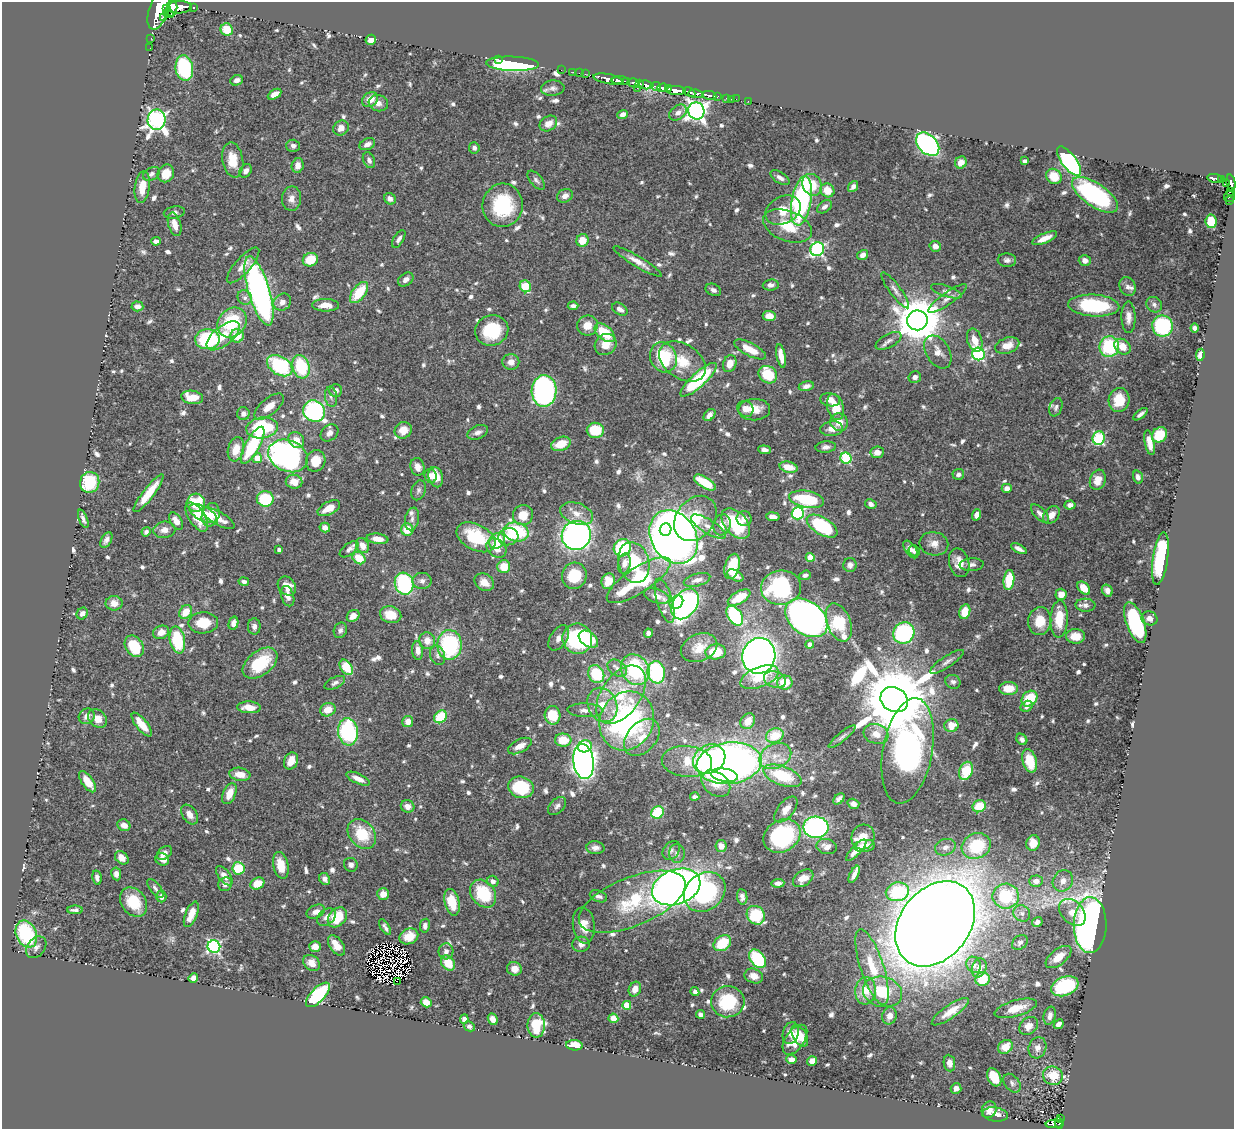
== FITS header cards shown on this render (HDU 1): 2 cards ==
NAXIS1  =                 1232
NAXIS2  =                 1127

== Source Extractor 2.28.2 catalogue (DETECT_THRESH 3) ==
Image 1232 x 1127 px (HDU 1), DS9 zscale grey, 1 PNG px = 1 image px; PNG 1236 x 1131 px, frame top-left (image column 1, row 1127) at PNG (2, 2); each listed source drawn as its Kron ellipse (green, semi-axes under 4 px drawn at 4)
Background 0.489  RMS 0.013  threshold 0.04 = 3 sigma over >= 5 px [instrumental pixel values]
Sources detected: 818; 10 with non-positive FLUX_AUTO (blend fragments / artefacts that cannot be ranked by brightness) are neither listed nor drawn; of the other 808, the 500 brightest by FLUX_AUTO listed and drawn (308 fainter detections omitted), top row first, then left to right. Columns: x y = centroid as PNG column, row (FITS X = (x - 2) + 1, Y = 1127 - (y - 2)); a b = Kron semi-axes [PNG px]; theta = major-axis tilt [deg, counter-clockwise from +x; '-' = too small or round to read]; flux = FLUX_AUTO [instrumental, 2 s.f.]
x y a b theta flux
179 7 12 6 4 1600
193 7 3 3 - 89
166 8 3 3 - 210
172 8 8 5 85 830
159 10 21 9 71 3800
168 14 5 3 - 140
163 17 3 2 - 93
227 29 6 6 - 18
151 38 2 2 - 5.7
371 40 5 5 - 6.7
150 48 2 2 - 4.8
498 59 2 2 - 66
513 64 26 7 -2 170
184 68 13 8 -82 71
561 70 2 2 - 8.3
573 72 2 2 - 6
579 73 2 2 - 7.5
585 74 2 2 - 12
608 79 15 5 -10 960
237 80 6 5 - 4.1
620 81 8 3 -2 600
626 81 3 2 - 140
634 83 6 3 -13 52
639 84 3 3 - 57
646 85 8 4 -6 450
656 86 5 3 - 250
553 88 12 7 4 3.9
637 88 2 2 - 32
663 88 5 4 - 260
668 88 4 3 - 110
676 91 10 4 -2 1200
689 92 6 3 -29 190
275 94 7 4 30 8.9
696 94 8 4 -5 710
709 95 7 3 -10 120
717 96 3 3 - 100
727 98 3 3 - 27
370 99 8 6 42 11
731 99 2 2 - 5.6
736 99 2 2 - 4.7
748 101 3 2 - 4.5
378 103 10 8 -16 6.3
696 111 8 8 - 510
678 113 9 7 35 5
623 114 5 4 - 4.3
157 120 10 9 - 380
548 123 9 7 33 8.1
341 128 8 7 - 7.3
367 144 8 5 21 5
928 144 14 9 -45 240
293 146 6 6 - 3.4
474 148 5 5 - 3.8
233 160 18 10 -80 19
369 160 8 5 -65 3.6
1025 161 4 4 - 3.4
1069 161 17 7 -53 190
961 162 6 5 - 6.9
298 165 7 6 - 7.2
246 171 7 5 55 4.8
166 173 9 8 - 15
151 174 9 6 28 3.5
1054 176 8 7 - 18
780 178 11 5 -33 4.6
1215 178 8 3 -7 110
536 180 11 6 -49 3.3
1221 180 4 3 - 82
1231 183 8 4 -79 310
1226 184 3 3 - 70
812 185 11 9 -63 24
142 187 16 7 82 14
853 187 6 4 51 3
827 190 7 6 - 17
1230 192 4 3 - 24
1095 195 27 11 -34 150
565 196 8 6 27 5.5
1229 196 5 5 - 30
291 199 12 9 88 7.3
390 199 6 5 - 4.6
1229 200 3 3 - 19
801 201 25 9 80 160
503 205 22 20 84 67
824 207 8 5 37 3.5
783 210 18 13 28 19
174 212 10 6 10 3.3
1211 221 7 5 -82 26
175 224 12 6 -73 9
787 226 25 15 -21 29
1045 238 13 5 24 10
399 239 10 5 59 3.7
582 240 6 6 - 14
156 241 5 4 - 3.9
935 246 6 5 - 6.9
817 249 7 6 - 180
863 255 6 5 - 5.2
310 260 8 6 25 24
1007 260 9 6 -3 3.6
1085 260 6 5 - 5.7
637 261 28 5 -31 9
243 265 23 8 48 9.8
406 280 8 6 38 5.1
771 285 8 5 6 4.2
525 286 6 5 - 27
1127 287 10 8 -65 3.9
713 290 8 6 -24 3.5
895 290 22 5 -53 5.2
259 291 36 10 -73 330
947 291 16 5 -18 3.9
359 292 12 6 52 34
245 298 7 7 - 3.7
947 298 23 6 35 6.7
282 302 9 8 - 6.4
326 305 13 6 -1 10
1154 305 8 7 - 3.1
137 306 6 5 - 5.1
573 306 5 4 - 3.7
1094 306 25 11 -4 75
620 309 8 5 -33 4.2
769 316 6 5 - 9.7
1128 317 16 7 -89 6.8
917 320 10 10 - 4300
232 323 16 13 47 59
587 325 10 10 - 12
1163 326 10 10 - 96
1195 328 4 4 - 3.1
492 330 17 15 22 43
605 333 12 7 -40 34
223 336 20 9 39 15
237 336 7 6 - 16
207 339 12 10 4 77
975 340 12 7 -73 11
888 341 14 6 28 4.2
606 344 11 10 - 13
1007 346 12 7 18 12
1109 347 10 9 - 68
1123 347 9 7 -39 12
750 349 17 6 -27 16
938 352 18 11 -58 10
978 354 6 6 - 150
1200 355 6 4 81 5.9
781 356 12 4 -79 11
663 357 15 13 -65 55
682 361 26 17 -33 27
511 362 8 8 - 7.2
730 364 9 6 69 11
280 366 14 9 -32 91
301 367 12 8 -75 55
768 375 10 8 -33 28
915 377 6 5 - 3.9
698 380 23 7 43 89
806 386 7 5 13 5.3
336 391 6 6 - 4.7
544 391 16 12 88 260
192 397 11 6 -9 19
331 397 10 6 -82 3.7
830 400 10 6 -9 7.2
1119 400 12 10 78 21
269 406 18 8 40 12
835 407 13 8 -74 19
1056 407 9 6 69 3.1
745 409 8 7 - 8
754 410 16 11 1 15
314 411 11 10 - 170
243 414 6 6 - 4.6
1141 414 8 3 37 3.3
709 415 7 5 46 4.6
839 422 9 8 - 10
262 428 16 10 8 78
832 429 11 7 8 7.7
403 430 9 8 - 11
595 430 8 7 - 33
478 432 11 6 22 4.7
329 433 10 7 42 5.1
1160 435 8 7 - 29
1099 438 7 6 - 88
296 440 8 7 - 10
1150 443 12 5 -79 8.9
561 444 10 6 22 20
253 445 21 7 61 67
826 447 10 5 5 4
236 449 12 8 75 17
764 450 6 4 -7 3.5
877 452 7 5 7 7.2
288 456 20 15 -22 270
257 458 5 5 - 13
846 458 5 5 - 98
316 461 11 9 68 15
418 467 9 7 -74 7.1
789 467 9 5 -14 13
958 474 6 5 - 3.6
431 476 7 6 - 4.6
436 477 10 7 -74 13
1138 477 7 5 -74 4
1098 480 10 7 71 13
90 482 10 9 - 46
294 482 8 7 - 12
705 482 12 5 -31 29
1007 488 5 4 - 4.9
418 490 10 7 73 3
149 493 23 5 52 22
265 499 8 8 - 55
806 499 18 8 -10 63
196 503 9 9 - 42
871 504 6 5 - 4.3
1070 505 5 4 - 4
329 508 12 6 27 13
203 513 15 7 -27 14
798 513 6 6 - 120
1040 513 11 5 -46 4.4
576 514 17 10 -20 11
211 515 12 8 74 13
523 515 10 10 - 15
977 515 6 4 69 5.8
1051 515 10 7 49 7.9
197 517 16 8 -58 20
773 517 6 4 -8 5.7
218 518 18 6 -30 13
695 518 25 19 52 52
83 519 10 3 -69 3.1
412 519 11 7 79 4.4
744 519 7 7 - 5.7
176 521 9 5 -57 8.4
736 524 18 11 -50 58
722 525 10 8 71 8.4
822 526 17 8 -31 85
708 527 20 7 -32 8.3
325 528 5 5 - 6.3
407 529 6 6 - 21
164 530 11 8 7 7.4
666 530 6 5 - 130
146 532 5 4 - 2.9
516 532 13 9 -14 67
576 535 15 14 - 380
476 537 21 13 -28 54
508 537 10 8 15 11
674 537 28 22 -58 1600
378 539 11 5 -8 9
106 540 8 5 61 3.8
497 541 8 7 - 24
934 544 14 11 -10 8
362 546 8 6 -58 7.9
496 548 11 8 -41 10
622 548 9 8 - 80
349 549 11 5 38 4.4
910 549 10 5 -55 5.4
1019 549 8 4 -28 4.2
279 550 4 3 - 3.1
914 551 6 5 - 4.3
810 557 4 4 - 22
359 558 7 5 -37 23
1160 559 26 7 82 91
624 563 10 6 79 6.3
634 563 21 15 -75 40
959 563 14 10 -75 12
850 565 7 6 - 4.3
972 565 12 6 4 3.8
732 566 13 7 74 30
504 567 6 6 - 19
735 575 9 5 -29 5.7
805 575 6 4 20 3.2
574 576 13 12 - 31
639 580 37 12 33 83
697 580 14 6 17 6.5
1009 580 10 5 82 32
244 581 5 4 - 3.3
422 581 9 8 - 5.6
608 581 8 6 71 17
484 582 10 8 -34 10
404 584 11 9 -74 96
287 586 10 8 -49 11
781 588 20 17 7 110
1084 588 8 5 -48 14
1107 590 6 5 - 3.9
1061 594 6 5 - 7.6
288 596 10 6 -72 5.7
657 596 13 7 -19 9.4
739 598 12 6 30 22
665 601 23 8 -73 9.4
676 602 7 6 - 24
114 603 8 7 - 8.3
685 604 17 12 54 320
1085 605 10 6 -4 3.6
186 612 7 6 - 16
965 612 7 5 74 17
82 614 6 5 - 4.2
391 615 11 8 -15 17
353 616 7 5 40 8
735 616 11 7 -56 85
806 618 23 16 -37 750
1149 618 8 7 - 5.3
1059 619 18 8 87 25
1040 621 14 11 82 21
1135 622 21 9 -70 100
203 623 15 10 2 24
233 623 7 5 76 4.2
839 623 20 11 -69 41
254 626 8 6 90 3.9
340 630 8 6 70 3.2
161 632 8 6 23 9.3
648 633 4 4 - 3.5
904 633 11 10 - 120
1076 636 9 7 -2 13
559 638 14 8 57 6.4
577 639 15 14 - 100
588 639 11 7 -35 31
177 640 13 7 -79 53
427 641 8 8 - 9.1
810 644 4 4 - 5.8
450 645 15 12 89 94
134 646 11 8 -56 35
699 648 19 13 23 16
418 650 9 5 -85 6.7
716 652 10 7 4 28
438 655 10 7 -70 3.5
759 656 18 16 75 710
947 662 20 5 33 4.9
260 663 20 12 37 48
346 667 8 5 -54 27
617 668 11 7 -34 4.7
635 670 16 13 -55 96
656 672 11 8 -82 77
596 674 9 7 -59 46
759 677 20 10 21 26
775 680 11 8 -19 6.2
953 682 8 6 -30 3.2
335 683 11 5 26 3.6
785 683 8 7 - 23
1009 688 9 6 1 18
621 695 33 19 55 48
1029 699 9 7 44 35
894 700 14 12 -29 13000
602 705 18 14 -64 18
1027 706 6 5 - 3.4
249 707 12 6 -2 11
328 710 8 6 17 13
585 710 18 7 -1 6.9
553 715 9 8 - 33
87 716 8 7 - 5.6
440 717 7 5 47 44
97 719 10 8 -42 10
408 721 6 5 - 7.3
627 721 30 26 63 220
748 721 8 6 55 11
142 724 14 5 -51 17
951 725 7 6 - 15
348 732 14 10 -83 99
876 734 13 9 -18 11
775 736 9 7 25 25
642 737 21 14 49 17
842 737 17 4 39 3.2
1022 739 6 5 - 3.2
563 740 8 6 -5 22
520 746 13 6 28 7.7
585 746 7 6 - 26
908 751 53 24 79 530
775 756 17 12 25 14
709 759 17 14 31 95
291 761 9 6 64 11
687 761 25 15 -5 26
1030 761 12 7 -75 19
583 762 17 10 -83 640
729 763 32 21 7 520
966 771 9 6 69 29
240 774 10 6 -9 12
725 775 13 6 -9 98
782 776 20 9 -21 45
358 779 13 5 -24 7.6
87 782 12 5 -54 15
716 784 16 11 -36 18
521 787 13 10 -17 58
229 794 11 6 67 13
695 797 4 3 - 2.9
839 799 6 4 45 3.3
853 804 6 5 - 5.4
408 806 7 6 - 6
557 806 11 7 45 3.5
979 806 7 6 - 25
786 809 15 8 51 9.3
657 812 6 6 - 37
190 815 11 7 -55 6.8
124 825 6 5 - 6.5
816 827 12 10 -1 190
362 834 16 12 -51 34
782 836 19 15 33 110
863 837 12 11 - 8.8
1033 843 8 6 75 12
721 846 6 5 - 7.6
827 846 10 7 -13 6.7
865 846 10 6 8 10
976 846 15 12 24 46
945 847 10 8 21 5.4
595 848 9 6 -4 3.9
671 850 10 7 54 3.6
856 850 14 4 47 7.7
164 853 9 5 39 4.6
677 853 9 8 - 4.8
122 858 7 5 -42 7.8
162 859 7 6 - 6.7
281 865 14 7 -78 15
351 865 7 6 - 3.7
238 868 6 6 - 31
116 874 6 5 - 4.8
854 874 9 4 63 4.6
224 876 11 5 -52 7.4
97 878 7 4 -78 3.3
803 878 11 7 35 12
325 879 6 5 - 4.1
493 881 6 5 - 5.1
1036 881 7 5 2 6.1
1063 881 11 9 56 7.9
257 883 7 5 25 17
778 883 6 4 3 4.8
225 884 7 6 - 4.3
676 887 25 17 20 1000
155 888 11 5 -51 3
705 892 22 18 38 100
897 892 12 9 13 52
383 894 6 5 - 11
483 894 15 11 -52 43
161 896 6 5 - 4.8
598 896 9 5 -20 4
1006 896 13 12 - 55
742 897 8 5 -82 4.3
134 902 16 12 -53 28
452 902 13 7 -76 24
632 902 57 24 22 68
75 910 8 3 0 3
316 912 10 6 25 5.6
1072 912 15 11 -46 16
1022 913 9 7 -42 4.3
191 914 13 6 68 12
756 915 10 8 -51 46
326 917 10 7 39 5.4
337 917 11 8 47 35
1037 922 5 5 - 4.3
935 924 47 34 52 4400
584 925 18 11 -83 14
1090 925 28 16 90 750
425 926 7 5 79 4.1
385 927 9 4 -57 3.5
26 934 14 10 -68 73
409 936 10 7 24 13
1020 942 9 6 42 3.3
722 943 9 7 36 31
581 944 9 7 6 5.5
315 946 5 5 - 8.5
336 946 11 6 -55 13
36 947 12 9 52 4.7
214 947 6 6 - 180
446 951 8 7 - 5
1058 957 15 7 38 15
758 959 10 7 -53 62
312 963 9 7 -41 8.7
448 963 8 6 -51 21
974 965 8 7 - 4.5
872 967 39 11 -72 35
979 968 10 7 73 5.7
514 969 7 7 - 7.8
754 976 9 7 -19 8
193 978 5 4 - 4.9
983 979 7 6 - 22
397 981 2 2 - 52
1065 986 14 9 21 69
635 989 7 6 - 7.1
865 991 13 10 86 20
695 992 4 4 - 3.2
883 992 20 15 -15 37
318 995 16 7 46 100
426 1002 5 5 - 12
728 1002 17 15 5 52
627 1005 4 4 - 25
1016 1008 22 8 16 16
950 1012 22 6 34 13
700 1014 4 4 - 3.6
890 1016 9 7 74 6.3
1050 1016 9 6 75 4.7
613 1018 5 4 - 10
464 1019 5 4 - 3.7
493 1019 6 4 -65 6.4
1059 1024 5 4 - 4.8
536 1025 12 8 -90 27
469 1026 6 5 - 3.2
1029 1026 10 8 40 9.6
791 1033 11 7 73 8.6
800 1036 12 6 -59 12
795 1040 17 9 55 17
574 1045 8 5 -6 20
1005 1047 8 6 37 15
1037 1048 11 8 73 6.4
791 1059 5 4 - 6.7
812 1061 5 5 - 6.9
949 1063 8 5 -81 5.4
1053 1076 10 9 - 25
994 1077 10 6 -61 28
1012 1083 10 7 -51 3.4
956 1088 5 5 - 4.6
989 1110 8 7 - 6.9
995 1114 12 7 -8 6.3
1060 1118 3 2 - 16
1059 1123 5 4 - 82
1055 1124 9 4 3 120
At the frame edge (FLAGS 8, measured only in part): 1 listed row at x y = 1231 183
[308 fainter detections neither listed nor drawn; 10 non-positive-flux detections neither listed nor drawn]